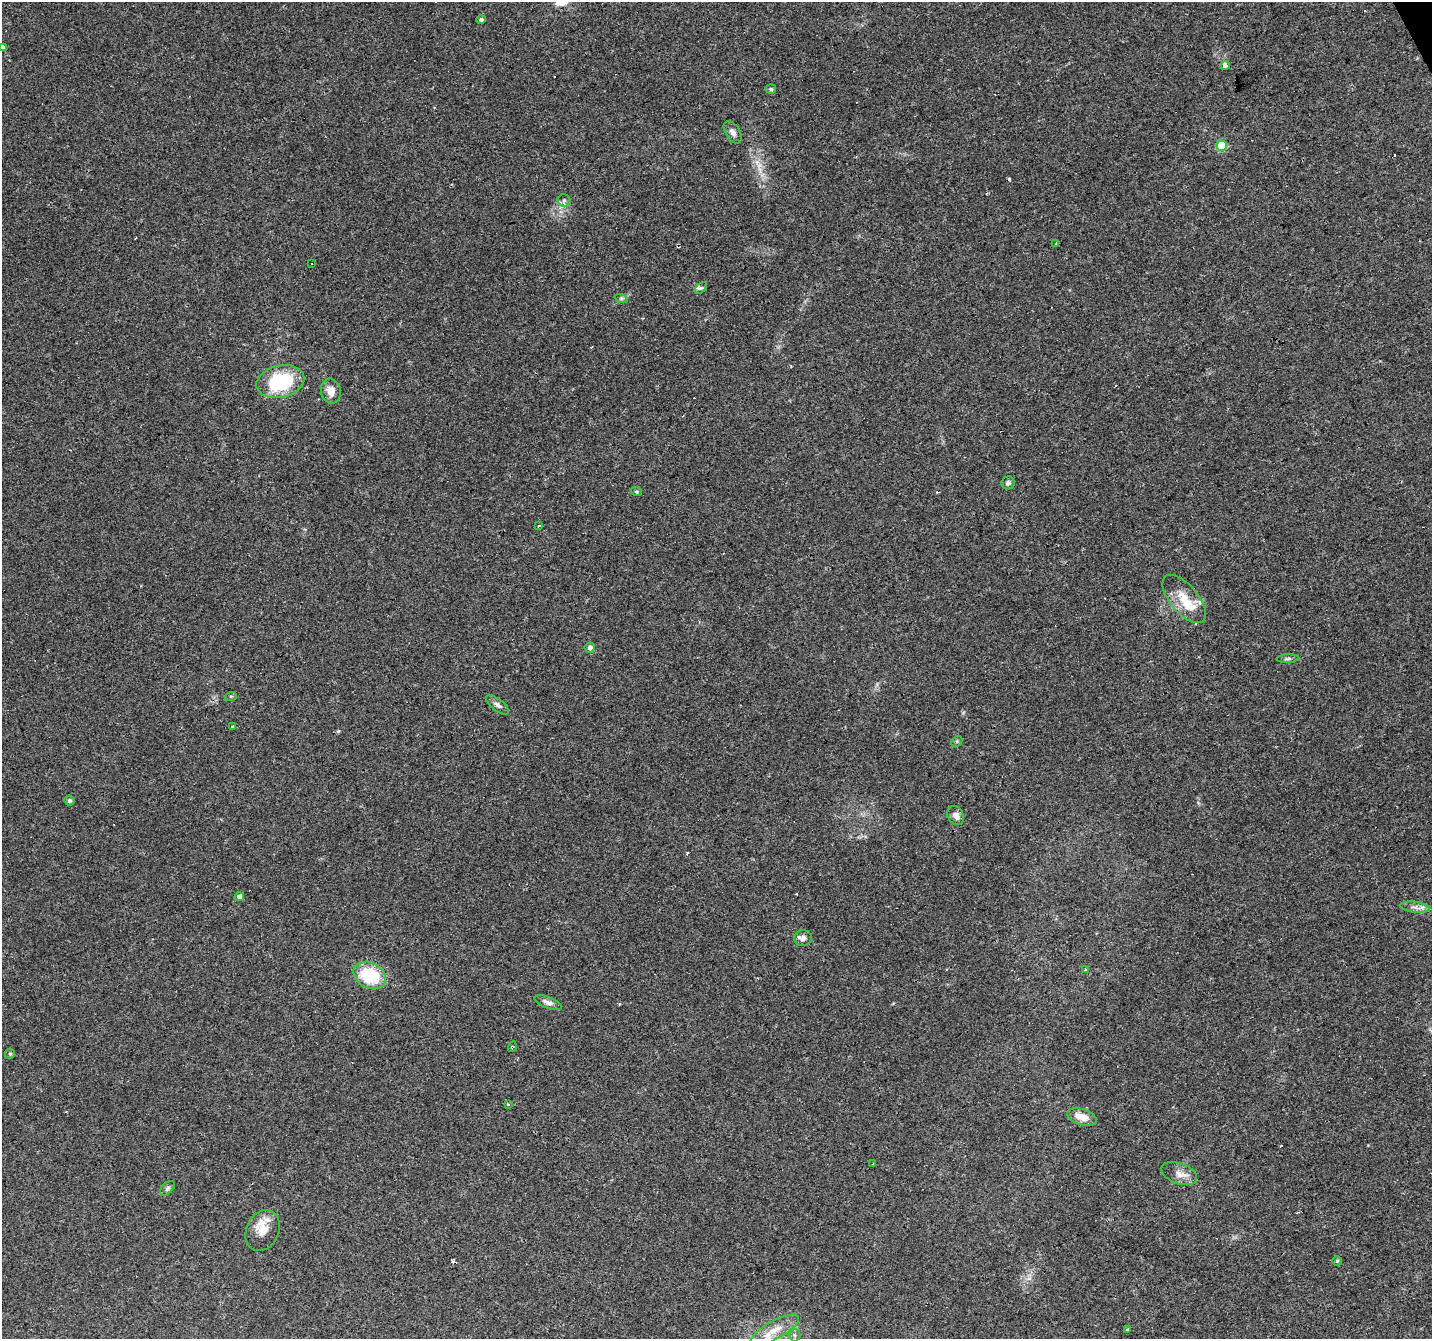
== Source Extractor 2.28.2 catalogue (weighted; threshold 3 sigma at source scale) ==
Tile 10 of 4 x 4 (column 2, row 3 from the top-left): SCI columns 1431-2860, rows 1490-2826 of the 5720 x 5594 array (HDU 1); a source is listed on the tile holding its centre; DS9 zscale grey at full resolution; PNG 1434 x 1341 px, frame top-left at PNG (2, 2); each listed source drawn as its Kron ellipse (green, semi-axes under 4 px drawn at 4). Shown black and unused: <1% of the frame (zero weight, under 3 of 4 exposures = <1% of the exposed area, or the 3 px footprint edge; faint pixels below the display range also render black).
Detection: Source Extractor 2.28.2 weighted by HDU 2 'WHT'; one run over the whole footprint, this tile lists its part. Background 0.0436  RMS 0.005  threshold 0.0225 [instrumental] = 3 sigma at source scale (4.5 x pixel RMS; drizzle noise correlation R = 1.50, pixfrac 1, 0.0396/0.0396 arcsec/px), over >= 5 px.
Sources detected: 59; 13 cosmic-ray / hot-pixel residue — neither listed nor drawn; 3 inside a brighter listed object's ellipse — not listed separately; the other 43 listed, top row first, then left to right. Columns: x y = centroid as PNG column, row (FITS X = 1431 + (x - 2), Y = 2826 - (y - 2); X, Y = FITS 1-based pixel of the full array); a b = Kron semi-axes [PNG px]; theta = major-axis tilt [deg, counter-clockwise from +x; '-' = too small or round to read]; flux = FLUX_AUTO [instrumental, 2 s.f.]
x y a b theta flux
481 19 4 4 - 1.3
3 48 3 3 - 100
1225 65 4 3 - 37
771 89 5 4 - 0.72
733 132 12 7 -57 2.3
1222 146 5 5 - 21
564 200 6 6 - 1.2
1056 243 4 3 - 0.55
311 263 3 3 - 1.4
701 288 7 4 42 1.3
621 298 7 4 -18 0.85
280 382 24 16 13 34
331 391 12 10 -78 4.6
1008 483 6 6 - 1.4
636 491 6 4 -19 0.68
538 526 3 3 - 1.8
1184 599 29 14 -50 11
590 648 5 5 - 1.7
1288 659 11 4 3 1.1
231 696 6 4 17 0.61
497 705 13 6 -39 1.7
232 726 4 3 - 1
957 741 6 4 47 0.75
69 801 5 5 - 1.1
956 815 10 7 -62 2.8
239 897 5 4 - 2.1
1415 907 15 5 -7 2.7
803 938 8 8 - 2.1
1085 969 3 3 - 0.98
370 975 17 12 -27 25
548 1003 14 5 -22 2.4
512 1047 5 3 - 0.48
10 1054 5 5 - 0.61
508 1104 3 2 - 1.4
1082 1117 15 8 -17 5.9
873 1164 3 2 - 0.74
1179 1174 19 10 -21 4.7
167 1188 9 5 45 1.2
263 1230 21 16 64 7.2
1337 1261 4 4 - 0.75
775 1330 27 9 29 8
1128 1330 4 3 - 2.3
795 1335 6 6 - 1.1
Isophote crosses this tile's border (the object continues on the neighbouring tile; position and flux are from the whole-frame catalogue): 1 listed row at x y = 3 48